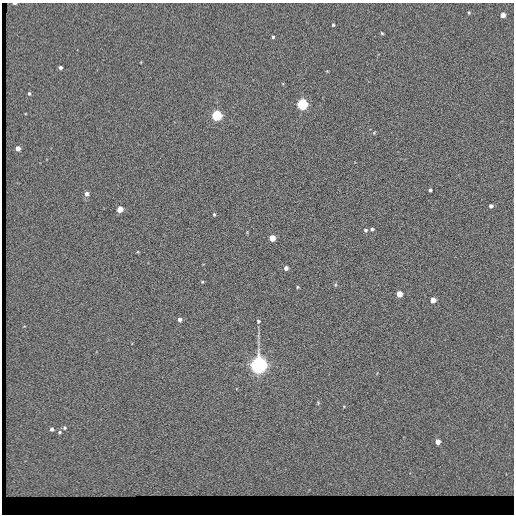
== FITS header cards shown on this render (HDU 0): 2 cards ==
NAXIS1  =                  512 / length of data axis 1
NAXIS2  =                  512 / length of data axis 2

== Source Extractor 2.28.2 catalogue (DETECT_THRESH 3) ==
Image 512 x 512 px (HDU 0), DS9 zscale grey, 1 PNG px = 1 image px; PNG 516 x 516 px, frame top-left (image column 1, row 512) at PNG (2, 3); no overlay
Background 83.9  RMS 18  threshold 54.6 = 3 sigma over >= 5 px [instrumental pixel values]
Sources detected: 33; all 33 listed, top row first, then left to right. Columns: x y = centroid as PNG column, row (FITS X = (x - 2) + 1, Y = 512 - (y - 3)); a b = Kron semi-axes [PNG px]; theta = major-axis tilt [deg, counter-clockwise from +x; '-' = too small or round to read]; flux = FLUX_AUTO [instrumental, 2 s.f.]
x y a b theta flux
14 3 3 2 - 2700
469 13 5 4 - 1300
503 15 4 4 - 8800
333 25 3 3 - 1400
382 33 4 3 - 1200
273 37 3 3 - 1600
60 67 3 3 - 3200
29 93 5 4 - 1600
302 104 5 5 - 150000
217 116 5 5 - 130000
374 133 4 4 - 1200
18 148 4 4 - 8500
430 190 3 3 - 1900
87 194 5 5 - 5200
491 206 4 4 - 3100
120 209 4 4 - 17000
214 214 5 3 - 1400
372 229 4 3 - 1900
365 230 5 4 - 1900
272 238 5 4 - 17000
286 268 4 4 - 3900
202 282 5 4 - 1200
297 287 5 3 - 1200
399 294 5 5 - 16000
433 300 4 4 - 11000
179 320 5 5 - 3500
258 321 5 5 - 1600
258 365 6 6 - 810000
318 402 5 3 - 1200
65 428 6 5 - 2000
52 429 5 4 - 2700
60 432 6 5 - 1900
438 442 5 5 - 8200
At the frame edge (FLAGS 8, measured only in part): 1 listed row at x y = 14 3